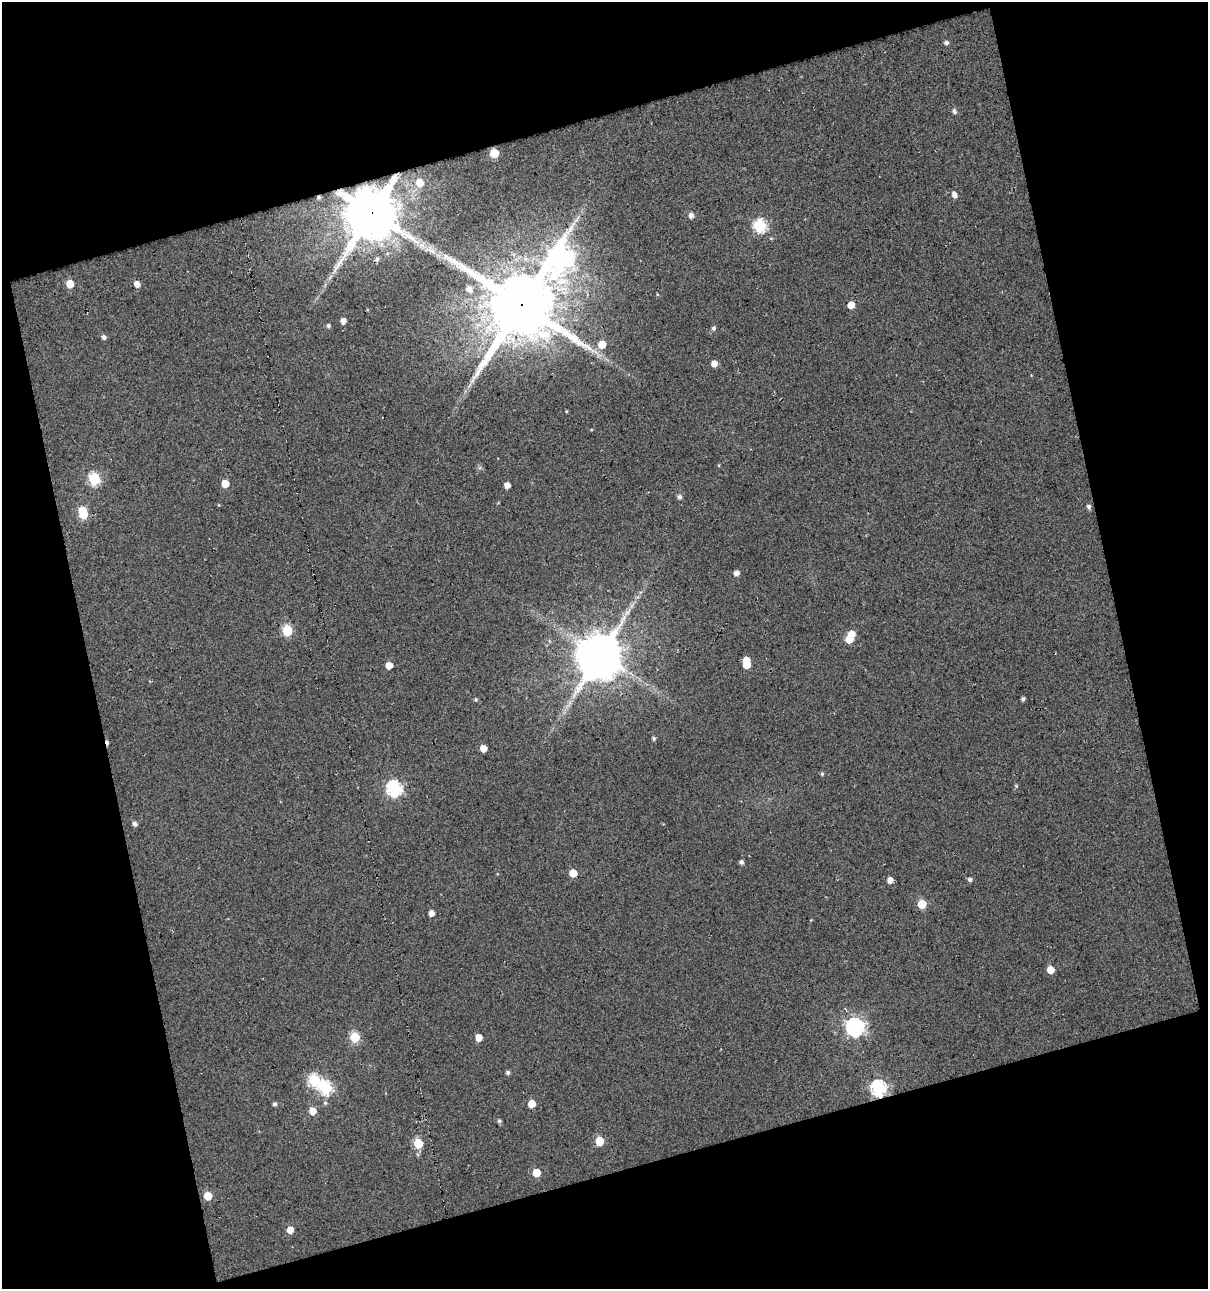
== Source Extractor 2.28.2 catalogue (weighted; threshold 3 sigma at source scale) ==
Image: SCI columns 23-1228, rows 1-1287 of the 1244 x 1287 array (HDU 1 of 3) = the unmasked area's bounding box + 8 px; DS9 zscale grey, full resolution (1 PNG px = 1 image px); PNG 1210 x 1291 px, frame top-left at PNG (2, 2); no overlay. Shown black and unused: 33% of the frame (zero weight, under 3 of 5 exposures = <1% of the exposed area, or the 3 px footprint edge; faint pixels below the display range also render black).
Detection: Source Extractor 2.28.2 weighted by HDU 2 'WHT'. Background 0.0131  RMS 0.025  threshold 0.114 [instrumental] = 3 sigma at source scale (4.5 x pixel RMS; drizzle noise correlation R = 1.50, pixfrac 1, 0.0396/0.0396 arcsec/px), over >= 5 px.
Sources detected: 70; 2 inside a brighter object's white glare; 1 cosmic-ray / hot-pixel residue — not listed; the other 67 listed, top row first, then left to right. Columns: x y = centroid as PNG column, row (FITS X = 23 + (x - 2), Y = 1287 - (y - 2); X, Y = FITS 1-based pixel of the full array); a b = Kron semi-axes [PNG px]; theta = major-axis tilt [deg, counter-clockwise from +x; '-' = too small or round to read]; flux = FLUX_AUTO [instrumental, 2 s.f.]
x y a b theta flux
946 43 5 5 - 6.8
954 111 6 5 - 8.1
494 153 5 5 - 98
419 183 6 5 - 36
954 195 6 5 - 14
319 197 5 4 - 4.3
372 213 16 15 - 14000
691 215 6 5 - 11
760 226 6 6 - 320
431 251 17 4 -27 18
560 258 14 10 67 1700
377 259 7 5 38 5.8
70 284 5 5 - 48
137 284 6 5 - 17
469 289 8 7 - 14
521 304 22 21 - 21000
851 305 5 5 - 44
343 321 5 4 - 16
328 325 5 5 - 5.6
714 328 6 5 - 6
104 337 5 5 - 7.4
602 344 7 6 - 42
714 363 5 5 - 20
94 479 6 6 - 240
225 484 5 5 - 49
507 485 5 4 - 19
679 497 5 5 - 7.9
1088 506 5 5 - 6.4
83 513 9 6 -74 110
736 573 4 4 - 14
287 631 6 5 - 160
852 634 6 5 - 28
849 639 5 5 - 48
601 654 15 13 59 8300
747 664 5 5 - 41
389 665 5 5 - 32
1023 699 4 4 - 5.5
476 700 5 5 - 3.9
654 738 4 4 - 5
483 748 5 5 - 27
822 774 5 4 - 3.6
1016 786 5 4 - 3.1
394 788 7 7 - 500
135 824 5 4 - 9.3
741 862 5 4 - 7.1
573 873 5 5 - 46
970 879 5 5 - 6.4
890 880 5 5 - 16
922 904 5 5 - 84
431 913 5 4 - 17
1050 970 5 5 - 34
855 1027 7 7 - 930
355 1037 6 5 - 140
479 1037 5 5 - 30
508 1073 5 4 - 6.1
314 1080 6 6 - 250
326 1088 7 6 - 320
879 1088 7 7 - 520
275 1104 4 4 - 6.3
532 1104 5 5 - 42
313 1111 6 5 - 32
499 1121 5 4 - 5.1
599 1141 5 5 - 73
418 1143 6 5 - 120
536 1172 5 5 - 55
208 1196 5 5 - 58
290 1230 5 5 - 23
Overlapping masked pixels (flux is a lower limit): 4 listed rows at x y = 319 197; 372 213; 521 304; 879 1088